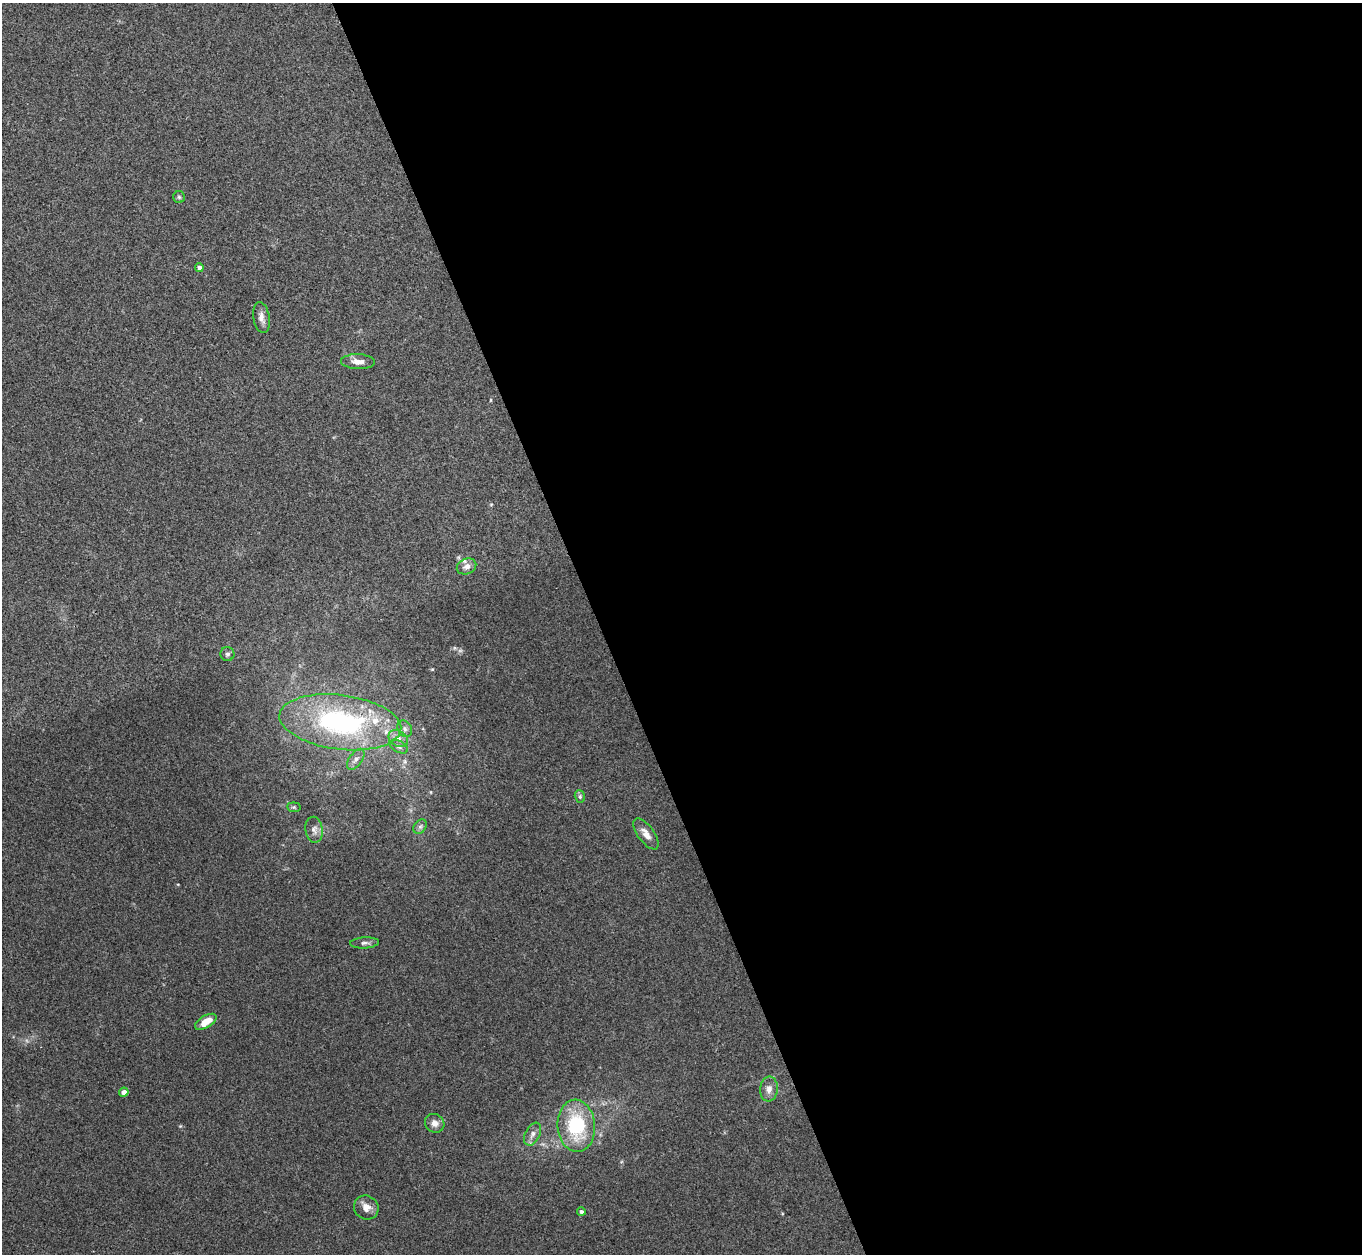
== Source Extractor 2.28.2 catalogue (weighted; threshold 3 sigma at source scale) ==
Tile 8 of 4 x 4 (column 4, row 2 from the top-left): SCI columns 4084-5443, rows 2651-3902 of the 5443 x 5430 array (HDU 1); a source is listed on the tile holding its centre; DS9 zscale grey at full resolution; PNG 1364 x 1256 px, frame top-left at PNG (2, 3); each listed source drawn as its Kron ellipse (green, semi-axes under 4 px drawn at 4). Shown black and unused: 56% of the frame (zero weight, under 3 of 4 exposures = <1% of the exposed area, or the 3 px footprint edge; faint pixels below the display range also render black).
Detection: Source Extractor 2.28.2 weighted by HDU 2 'WHT'; one run over the whole footprint, this tile lists its part. Background 0.0468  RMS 0.005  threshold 0.0226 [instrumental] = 3 sigma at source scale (4.5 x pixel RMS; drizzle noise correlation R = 1.50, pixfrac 1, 0.05/0.05 arcsec/px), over >= 5 px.
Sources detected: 28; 1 too faint to see at this stretch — neither listed nor drawn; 2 inside a brighter listed object's ellipse — not listed separately; the other 25 listed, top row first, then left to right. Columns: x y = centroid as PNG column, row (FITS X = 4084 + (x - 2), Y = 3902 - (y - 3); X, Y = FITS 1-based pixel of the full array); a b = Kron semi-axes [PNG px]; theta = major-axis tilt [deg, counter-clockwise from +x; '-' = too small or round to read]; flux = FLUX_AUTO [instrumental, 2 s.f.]
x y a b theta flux
179 197 6 6 - 0.89
199 267 4 4 - 1.8
261 318 15 8 -80 2.9
358 362 17 7 -2 3.7
466 566 10 7 24 2.7
227 654 7 7 - 1.3
340 722 61 27 -7 92
405 729 9 7 -59 1.7
398 738 10 7 -32 2.9
399 747 10 5 -28 1.6
356 759 12 6 54 2.2
580 796 6 5 - 0.93
294 807 7 5 -7 0.79
420 827 8 6 54 1.4
314 830 13 8 -81 2.6
646 834 18 8 -54 4.2
365 943 14 5 3 1.7
206 1022 12 6 31 6.9
769 1089 12 9 84 3.3
124 1092 4 4 - 3.2
435 1123 10 9 - 3
576 1126 26 19 -85 32
533 1134 12 7 64 2.7
366 1208 13 11 -35 4.3
581 1212 4 4 - 1.2